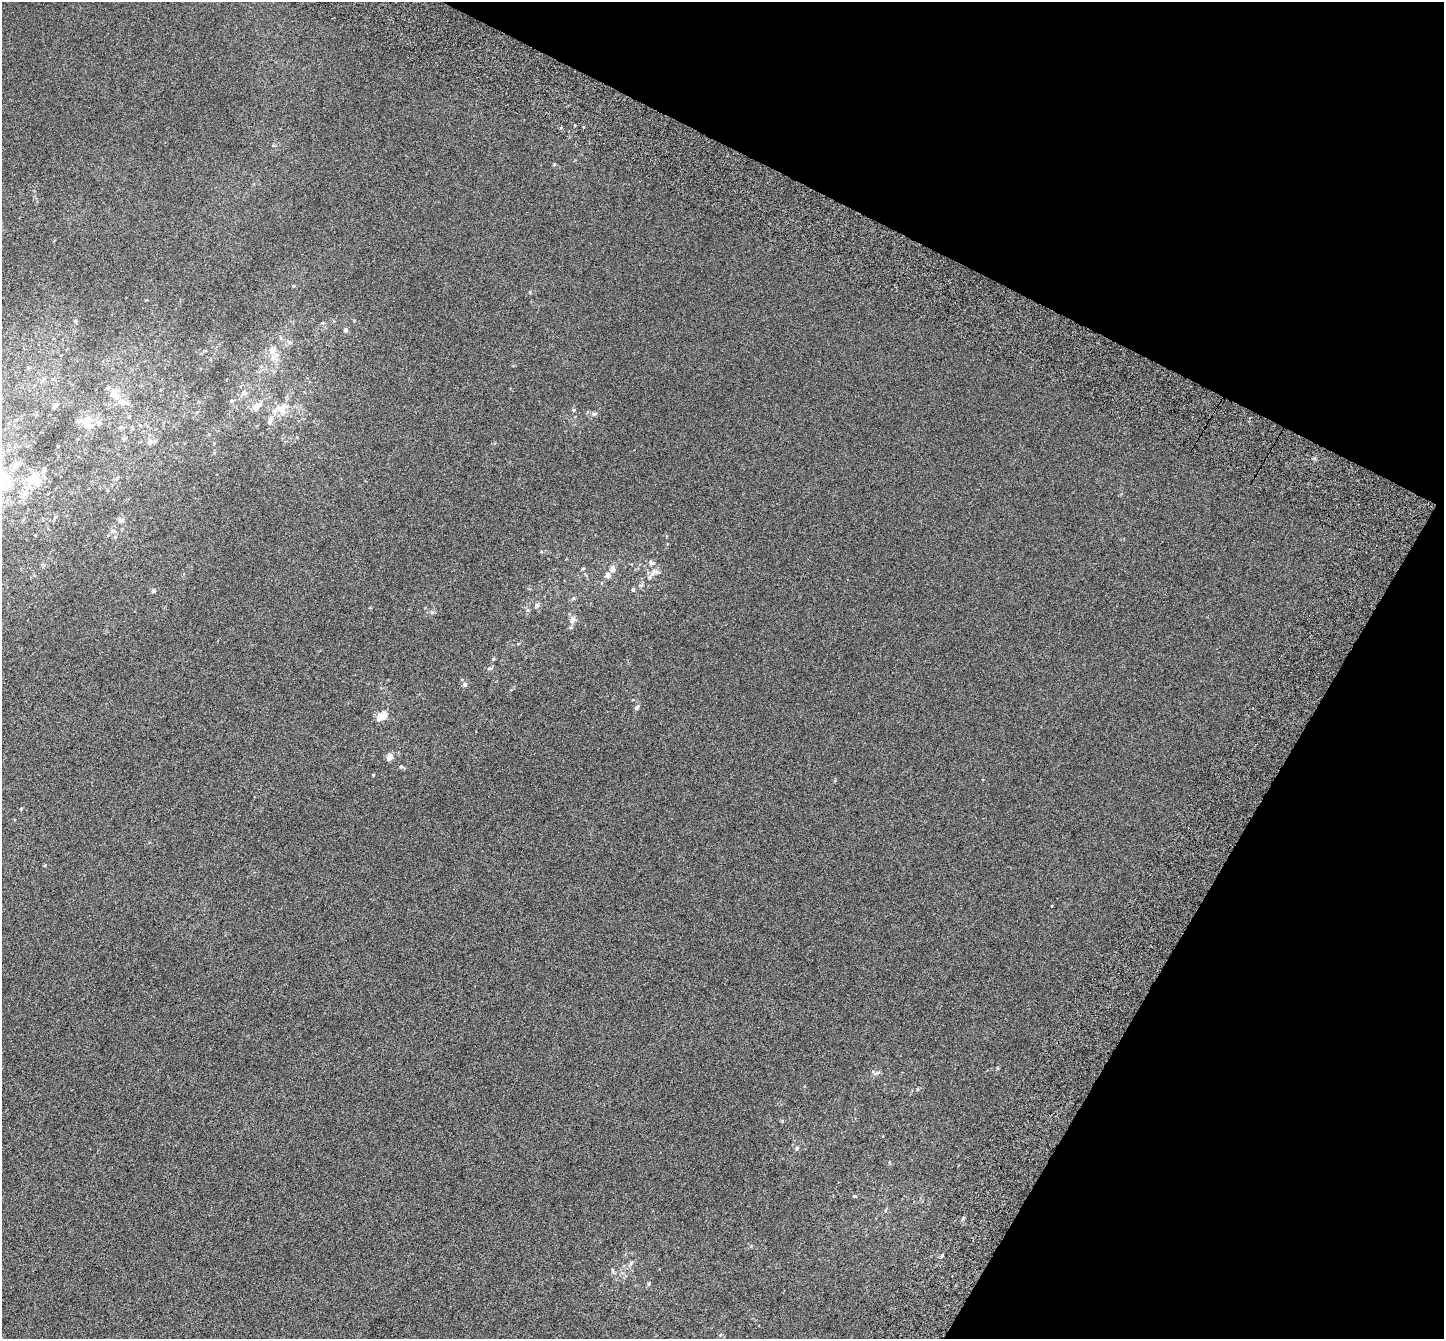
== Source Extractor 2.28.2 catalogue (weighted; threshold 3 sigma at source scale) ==
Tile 8 of 4 x 4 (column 4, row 2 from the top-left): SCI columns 4441-5882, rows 3069-4405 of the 5974 x 6071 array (HDU 1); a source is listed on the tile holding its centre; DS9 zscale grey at full resolution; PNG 1446 x 1341 px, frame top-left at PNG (2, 2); no overlay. Shown black and unused: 24% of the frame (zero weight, under 3 of 6 exposures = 6% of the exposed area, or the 3 px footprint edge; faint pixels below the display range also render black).
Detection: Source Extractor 2.28.2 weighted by HDU 2 'WHT'; one run over the whole footprint, this tile lists its part. Background 0.00107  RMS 0.0049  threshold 0.02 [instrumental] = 3 sigma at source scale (4.09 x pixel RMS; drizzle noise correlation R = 1.36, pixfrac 0.8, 0.0396/0.0396 arcsec/px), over >= 5 px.
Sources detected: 54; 6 inside a brighter listed object's ellipse — not listed separately; the other 48 listed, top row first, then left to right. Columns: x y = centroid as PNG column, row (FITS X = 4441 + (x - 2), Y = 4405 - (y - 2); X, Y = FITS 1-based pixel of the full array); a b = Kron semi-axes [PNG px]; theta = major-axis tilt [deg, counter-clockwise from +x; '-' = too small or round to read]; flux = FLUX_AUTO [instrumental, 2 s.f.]
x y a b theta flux
554 164 4 3 - 0.44
75 321 5 3 - 0.47
345 330 6 5 - 0.93
290 342 7 4 -1 0.78
272 350 9 7 74 2.7
261 366 6 4 -1 0.67
42 380 8 4 37 0.83
243 393 8 8 - 1.7
113 394 12 9 76 4
123 402 9 8 - 2.8
56 405 8 6 47 1
257 406 13 8 37 3.9
280 407 19 9 20 4.8
574 410 5 4 - 0.59
594 414 7 6 - 1.1
270 420 14 7 66 2.4
87 422 21 15 -68 6.8
132 428 6 5 - 0.6
150 442 9 7 30 1.6
17 464 10 8 32 2.4
34 481 20 13 -8 7
3 484 35 15 -12 13
121 520 10 4 -26 0.82
651 563 10 6 -27 1.3
583 568 5 3 - 0.43
613 569 7 6 - 1.8
654 572 17 7 26 2.6
608 575 9 6 -68 1.7
633 590 5 4 - 0.57
153 591 5 5 - 0.9
537 605 6 5 - 1.2
527 610 6 5 - 0.69
432 612 6 4 18 0.64
572 620 8 7 - 1.9
493 659 5 4 - 0.43
465 684 6 6 - 1
637 707 10 4 59 0.81
380 717 14 7 57 3.5
390 757 9 6 64 2.2
401 767 5 5 - 0.56
373 775 4 3 - 0.33
21 808 5 3 - 0.34
878 1072 8 3 19 0.81
917 1089 5 3 - 0.43
797 1149 6 5 - 0.68
631 1263 7 4 53 0.81
612 1271 8 4 -81 0.69
649 1284 6 4 69 0.62
Isophote crosses this tile's border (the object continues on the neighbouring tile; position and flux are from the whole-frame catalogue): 1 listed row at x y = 3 484
Unlisted compact peaks at least as high as the median listed source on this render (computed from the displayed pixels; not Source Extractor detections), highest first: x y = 855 1196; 942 1255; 45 865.